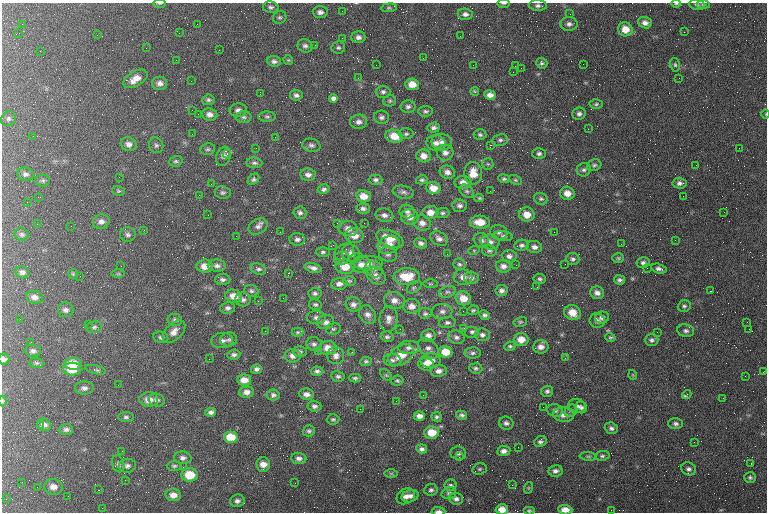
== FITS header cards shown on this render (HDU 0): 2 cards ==
NAXIS1  =                  765 / length of data axis 1
NAXIS2  =                  510 / length of data axis 2

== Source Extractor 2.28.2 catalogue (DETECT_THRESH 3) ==
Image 765 x 510 px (HDU 0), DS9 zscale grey, 1 PNG px = 1 image px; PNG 769 x 514 px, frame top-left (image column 1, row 510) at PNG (2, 3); each listed source drawn as its Kron ellipse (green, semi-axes under 4 px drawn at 4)
Background 159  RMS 8.1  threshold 24.4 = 3 sigma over >= 5 px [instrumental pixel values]
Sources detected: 397; all 397 listed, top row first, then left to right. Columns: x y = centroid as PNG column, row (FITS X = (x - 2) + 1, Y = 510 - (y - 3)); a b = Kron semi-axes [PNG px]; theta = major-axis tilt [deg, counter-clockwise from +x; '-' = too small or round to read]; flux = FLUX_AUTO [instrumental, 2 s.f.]
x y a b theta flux
160 3 6 3 1 630
504 3 6 3 1 680
676 4 5 3 - 590
703 4 7 4 -4 880
697 5 8 5 -11 1200
538 6 9 5 -3 1600
271 7 8 5 -11 1400
389 8 8 4 7 810
342 11 2 2 - 600
320 12 7 5 -1 2100
465 14 7 5 -7 2000
570 14 2 2 - 410
280 17 7 6 - 1200
645 23 7 5 -19 2600
22 24 2 2 - 920
197 24 2 2 - 510
569 24 8 7 - 2000
625 29 7 7 - 6600
684 32 2 2 - 2800
19 33 2 2 - 320
179 33 2 2 - 270
97 35 2 2 - 230
460 36 2 2 - 540
358 37 7 6 - 1900
342 38 2 2 - 2800
315 45 2 2 - 270
305 46 7 6 - 1700
146 48 2 2 - 2800
338 48 7 6 - 1200
219 50 2 2 - 290
40 51 2 2 - 2800
423 58 2 2 - 1400
176 60 2 2 - 220
288 60 5 5 - 650
274 61 7 5 -8 1700
542 63 6 5 - 1300
583 64 3 2 - 420
376 65 2 2 - 270
473 65 2 2 - 750
675 65 7 5 -75 1000
515 66 2 2 - 490
521 68 2 2 - 1200
513 72 2 2 - 240
358 78 2 2 - 290
679 78 2 2 - 240
135 79 13 7 31 5500
191 81 2 2 - 430
160 83 7 7 - 2500
412 84 7 5 -5 5900
383 92 7 6 - 1400
475 92 4 4 - 800
260 94 2 2 - 460
296 95 6 5 - 1600
490 95 6 5 - 2800
333 99 4 4 - 3500
208 100 6 5 - 1200
390 101 6 5 - 1000
596 104 6 4 2 950
408 106 7 6 - 1600
192 110 2 2 - 960
238 110 8 7 - 2300
425 111 7 5 6 1300
198 114 2 2 - 350
210 114 8 6 -7 2700
579 114 6 6 - 1600
765 114 5 3 - 450
244 117 8 6 0 1300
267 117 8 5 -1 1100
381 117 7 6 - 1700
8 119 8 7 - 1600
359 122 8 7 - 2400
434 128 6 5 - 1600
588 129 2 2 - 340
192 134 2 2 - 1500
406 134 7 5 2 1200
480 135 6 5 - 1100
33 136 2 2 - 250
394 136 9 6 -12 8300
275 137 2 2 - 450
500 140 8 6 8 1400
442 142 10 8 -9 2900
436 143 9 7 -5 2900
129 144 8 6 -25 2600
156 145 8 7 - 1500
311 145 9 6 -14 1700
490 145 3 2 - 24000
256 148 2 2 - 900
739 148 2 2 - 280
208 149 8 5 13 1200
445 153 8 8 - 2500
227 154 4 3 - 1500
539 154 7 5 2 1500
223 156 10 7 72 2300
424 156 7 6 - 4000
176 161 7 5 17 1000
254 163 8 5 -6 1400
488 164 6 5 - 1000
594 165 7 5 19 1200
696 165 2 2 - 960
584 170 7 6 - 1500
447 172 7 6 - 2600
473 173 11 9 -85 7500
25 174 8 6 -12 1700
308 175 7 6 - 2300
119 177 3 2 - 470
253 179 6 5 - 1100
504 179 6 4 -7 1100
43 180 7 6 - 1000
376 180 7 5 0 1500
422 180 6 4 13 1000
515 180 7 4 -26 850
463 182 8 6 -1 3600
680 183 7 5 -3 1800
211 184 2 2 - 260
433 188 7 6 - 6000
324 189 6 4 14 1300
118 191 6 5 - 800
467 191 8 5 -38 1200
490 191 2 2 - 300
403 192 11 6 -11 1800
223 193 8 6 -7 1300
567 193 7 6 - 4900
199 195 2 2 - 380
363 196 7 6 - 5400
683 196 2 2 - 1300
38 197 3 2 - 730
479 198 5 4 - 690
541 199 7 5 -21 1100
27 202 2 2 - 490
460 206 7 6 - 1800
363 208 7 5 -3 1700
407 211 7 6 - 1700
724 212 3 2 - 420
300 213 6 6 - 1600
430 213 8 6 -1 4900
442 213 7 5 1 1100
208 215 2 2 - 300
384 215 9 6 -13 2200
527 215 8 7 - 6100
410 217 8 8 - 3800
101 222 8 7 - 2500
480 222 10 6 -2 7900
337 223 2 2 - 1800
364 223 2 2 - 1100
422 223 9 7 -17 3100
37 224 2 2 - 290
71 226 2 2 - 200
258 226 10 7 33 2300
348 229 10 7 -6 3500
144 230 3 3 - 290
280 232 2 2 - 470
499 232 9 7 -19 1900
554 232 2 2 - 670
22 234 7 6 - 1300
128 234 8 7 - 1600
354 235 9 7 -6 5000
236 236 3 2 - 5600
504 236 9 5 -9 1400
297 239 8 6 -3 1700
390 239 14 8 -22 7700
439 239 9 6 -29 2400
481 240 8 6 -34 2100
675 240 3 2 - 440
490 242 9 7 -5 2700
421 243 6 5 - 1800
621 244 2 2 - 530
333 245 4 2 - 900
389 245 11 8 18 4800
522 245 7 5 11 1500
534 247 8 6 -11 2300
474 250 6 3 18 570
489 251 7 6 - 1300
323 252 7 5 1 1100
344 252 10 7 29 1900
351 253 9 8 - 2800
388 254 9 7 -11 1800
447 254 2 2 - 900
509 256 7 6 - 2000
358 257 2 2 - 1900
341 258 7 6 - 1800
618 258 6 5 - 810
573 259 7 6 - 1400
368 263 14 7 1 3400
643 263 6 5 - 1500
459 264 6 5 - 1100
565 264 2 2 - 680
361 265 10 8 4 3700
516 265 2 2 - 3700
121 266 2 2 - 330
205 266 8 6 1 5500
217 266 9 6 -3 1900
503 266 8 6 -5 2700
345 267 9 7 -3 8800
313 268 9 4 -15 2300
647 268 2 2 - 3000
258 269 8 5 -19 1400
374 269 9 7 -43 2400
659 269 8 5 -15 1700
22 272 6 6 - 1600
288 273 2 2 - 12000
73 274 5 4 - 630
118 274 7 4 0 850
80 276 2 2 - 270
376 276 10 8 -37 3200
407 277 13 8 1 13000
463 277 9 7 -3 3700
472 278 7 6 - 1800
540 279 6 5 - 1100
223 280 8 5 -1 1600
619 280 5 4 - 1300
349 281 6 4 -2 840
339 284 8 6 5 2500
431 284 7 3 -1 710
414 287 8 5 33 1100
537 287 2 2 - 310
251 291 7 5 -20 1200
501 291 6 5 - 1900
711 291 3 2 - 760
447 292 8 5 17 1500
315 293 7 5 -4 1400
597 293 7 6 - 2500
234 296 8 6 -14 5300
35 297 8 6 -11 2700
283 298 2 2 - 270
463 298 8 7 - 7100
243 300 7 7 - 1700
394 300 10 8 -14 3500
258 301 3 2 - 470
353 304 8 7 - 2400
315 305 6 5 - 1100
412 306 8 7 - 3700
684 306 6 5 - 1200
228 308 7 6 - 1600
66 310 7 7 - 2000
473 310 6 4 25 940
442 311 10 7 3 2500
463 311 2 2 - 310
572 313 8 7 - 6700
425 314 7 6 - 1300
368 315 10 8 -55 2800
485 315 5 4 - 1400
602 317 7 6 - 1800
316 318 9 6 -1 1900
20 319 2 2 - 320
389 319 13 9 83 3700
175 320 7 6 - 1400
597 321 7 7 - 1900
326 322 8 7 - 2100
520 322 7 5 14 880
747 322 2 2 - 250
447 323 8 5 5 1600
88 324 2 2 - 340
94 327 8 5 9 1300
464 328 4 3 - 450
333 329 7 5 13 1000
400 329 2 2 - 520
749 329 3 2 - 460
265 331 3 2 - 480
686 331 8 6 -12 1600
174 332 14 8 45 4000
298 332 6 4 1 830
472 332 7 6 - 1400
657 332 2 2 - 340
428 335 7 6 - 2700
482 335 7 6 - 1800
161 337 7 5 -12 1300
387 337 6 5 - 1200
456 337 8 6 -19 1800
610 337 5 4 - 790
521 339 7 6 - 5500
229 340 8 7 - 1400
652 340 7 5 0 1400
222 341 11 7 6 2700
31 342 3 2 - 430
314 344 7 7 - 1600
510 346 6 4 9 940
541 347 7 6 - 3100
328 348 8 7 - 5900
409 348 11 6 1 2400
428 348 12 8 -42 3000
33 351 7 6 - 1700
319 351 4 3 - 430
300 352 7 5 1 1200
352 352 3 2 - 2600
445 352 7 5 -9 8500
473 353 8 5 2 1500
234 355 6 5 - 1500
401 355 14 9 33 9100
293 356 8 7 - 2800
336 356 8 8 - 2500
565 358 3 2 - 880
4 359 6 5 - 1600
209 359 3 2 - 580
392 360 9 6 -9 1700
366 361 6 4 8 1100
430 361 10 7 1 6200
36 363 7 5 -3 980
73 364 9 6 0 11000
426 364 8 6 -11 3100
476 368 6 5 - 1200
72 369 9 6 -1 10000
256 369 6 5 - 1600
96 370 11 4 -14 1200
317 371 6 4 -3 1500
439 371 8 6 8 2600
763 372 2 2 - 360
386 375 7 4 -45 730
633 375 5 3 - 420
338 376 7 5 -12 1300
745 376 3 2 - 430
355 378 6 4 -1 1000
244 380 7 5 -1 4800
397 381 6 5 - 930
118 385 2 2 - 360
84 388 9 6 3 1900
547 391 6 5 - 1400
247 392 7 5 4 2900
306 394 8 5 -7 2500
687 394 5 3 - 2600
273 395 6 5 - 1400
423 395 3 2 - 540
723 398 2 2 - 250
149 400 9 7 -1 5000
157 400 8 6 -14 1500
3 401 5 3 - 570
396 401 3 2 - 490
314 406 7 5 -6 1700
577 406 9 7 -12 2000
543 407 2 2 - 250
581 407 6 5 - 1500
360 409 2 2 - 4700
555 410 8 6 -13 1800
571 411 7 5 42 1200
211 412 5 4 - 1800
462 415 5 4 - 1300
563 415 10 7 -9 3500
419 416 5 4 - 2900
126 417 8 5 0 1300
436 417 5 5 - 1100
333 419 6 5 - 990
506 423 7 6 - 1700
676 424 7 5 -2 1400
44 425 7 6 - 2400
40 426 3 3 - 810
611 428 7 5 -20 1600
66 429 7 5 3 1600
309 431 6 5 - 1300
432 432 7 6 - 9200
231 437 7 6 - 9300
540 442 6 5 - 1400
694 442 2 2 - 1600
518 447 2 2 - 250
422 449 5 4 - 1600
122 451 2 2 - 440
504 451 6 5 - 2600
458 453 8 6 -6 1600
588 456 8 3 -5 820
602 456 7 5 9 1100
459 457 2 2 - 3600
183 458 9 6 -3 2100
299 458 8 5 -5 2100
751 463 3 2 - 700
118 464 8 6 -71 1300
263 465 7 6 - 4200
127 466 8 7 - 1900
174 466 7 4 1 1100
183 467 3 2 - 570
480 469 7 5 20 890
689 469 7 6 - 1700
555 471 7 5 8 1900
391 473 7 4 0 690
190 475 8 7 - 13000
750 477 6 5 - 1100
125 480 3 2 - 630
22 482 2 2 - 310
295 483 3 2 - 520
450 485 6 5 - 1200
512 485 2 2 - 280
37 487 2 2 - 220
53 487 9 8 - 3600
528 488 6 4 72 540
98 490 2 2 - 300
431 490 7 6 - 1400
449 493 7 6 - 1300
173 495 8 6 -7 3900
68 496 3 2 - 400
406 496 10 7 26 2900
410 496 8 6 15 2300
6 499 3 2 - 380
456 499 7 6 - 1600
237 501 7 6 - 1800
102 508 2 2 - 300
502 509 6 5 - 5700
565 510 7 5 -3 3800
611 510 3 2 - 600
438 511 7 3 -2 1800
529 511 6 4 0 810
At the frame edge (FLAGS 8, measured only in part): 11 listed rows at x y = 160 3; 504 3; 676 4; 703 4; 765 114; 4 359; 3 401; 502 509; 565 510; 438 511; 529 511